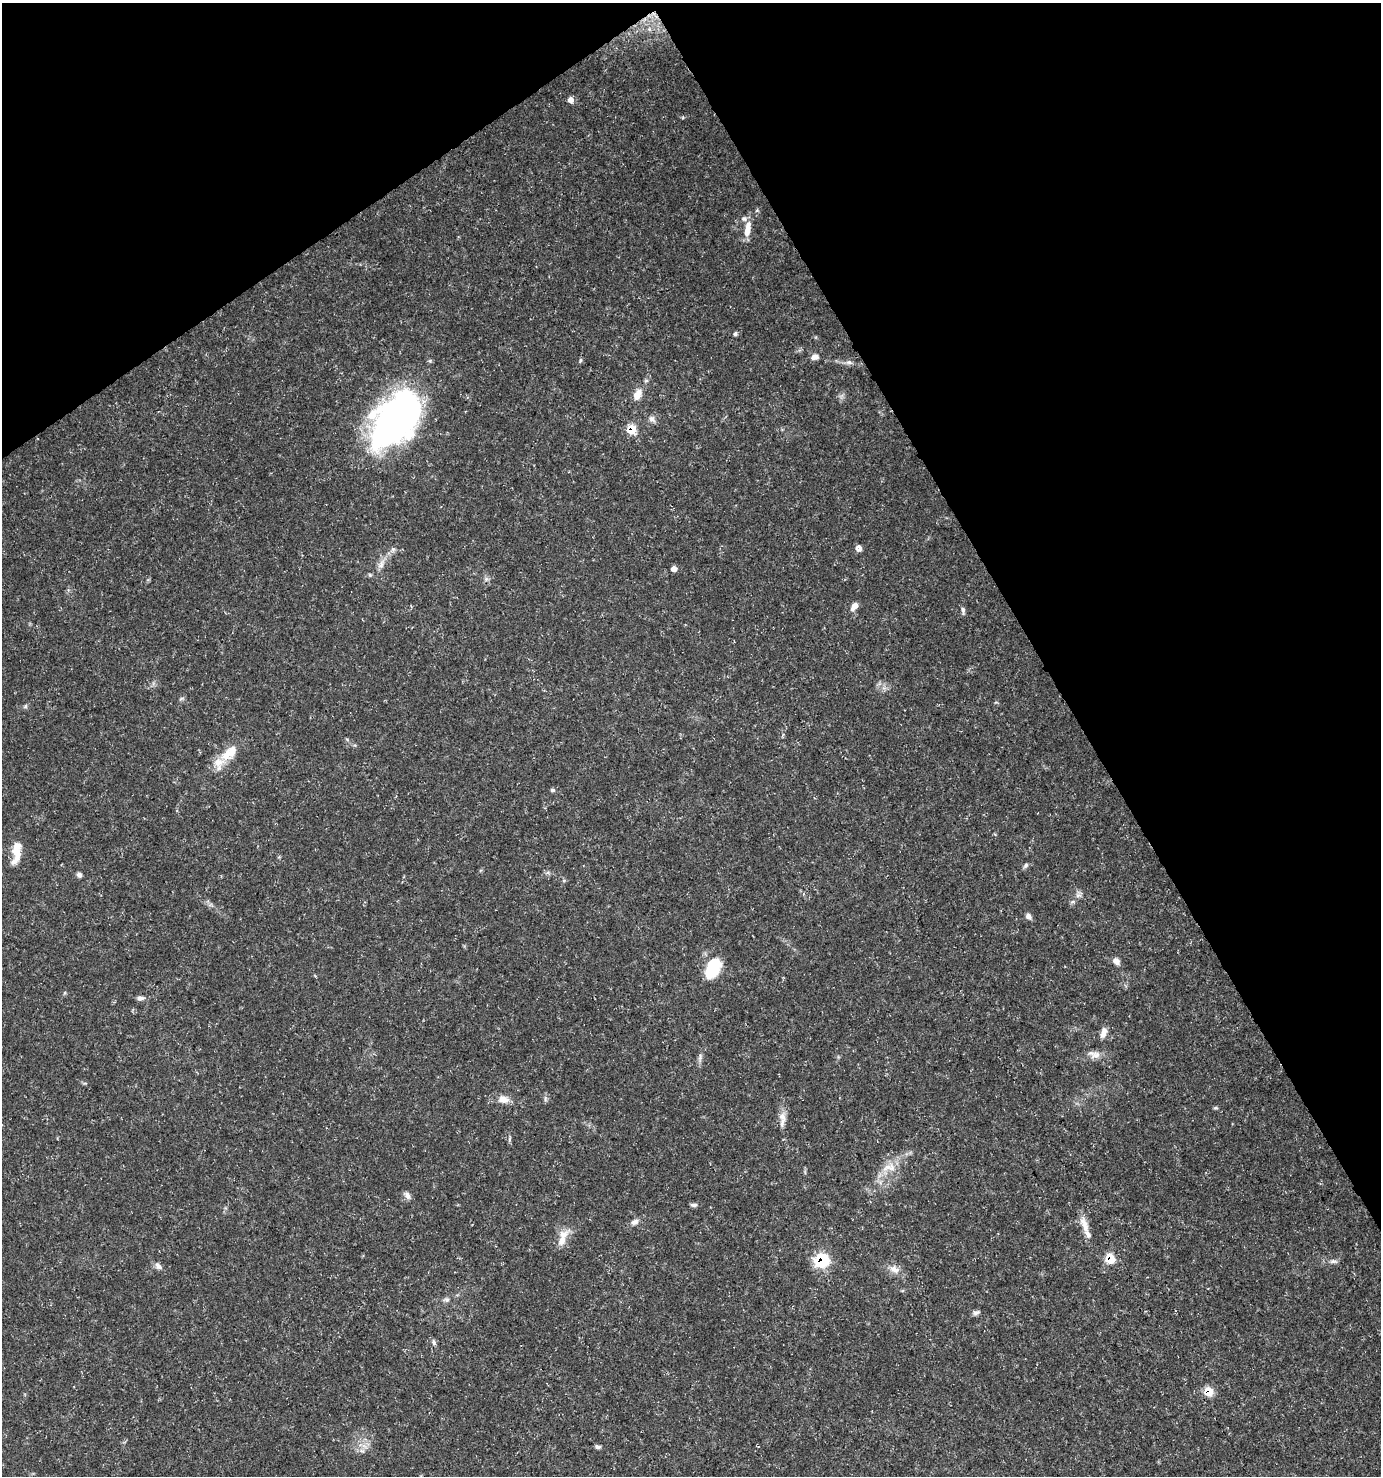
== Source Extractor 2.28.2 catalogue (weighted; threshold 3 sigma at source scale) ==
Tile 3 of 4 x 4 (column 3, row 1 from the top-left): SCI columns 2876-4254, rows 4426-5899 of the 5813 x 5899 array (HDU 1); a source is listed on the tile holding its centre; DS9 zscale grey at full resolution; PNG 1383 x 1478 px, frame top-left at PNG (2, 3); no overlay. Shown black and unused: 30% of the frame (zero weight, under 3 of 5 exposures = <1% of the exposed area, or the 3 px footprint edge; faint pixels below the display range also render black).
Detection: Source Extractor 2.28.2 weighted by HDU 2 'WHT'; one run over the whole footprint, this tile lists its part. Background 0.0272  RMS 0.0025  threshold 0.0114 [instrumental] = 3 sigma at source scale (4.5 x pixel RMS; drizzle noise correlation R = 1.50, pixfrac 1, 0.0396/0.0396 arcsec/px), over >= 5 px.
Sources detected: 61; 1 inside a brighter object's white glare — not listed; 4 inside a brighter listed object's ellipse — not listed separately; the other 56 listed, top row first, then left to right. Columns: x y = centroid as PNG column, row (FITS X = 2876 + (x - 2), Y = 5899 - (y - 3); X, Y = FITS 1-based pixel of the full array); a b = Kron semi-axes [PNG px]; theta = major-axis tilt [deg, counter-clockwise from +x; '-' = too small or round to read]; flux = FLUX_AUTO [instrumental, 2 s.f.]
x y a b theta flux
649 29 6 5 - 0.61
571 100 7 6 - 1.3
757 210 5 5 - 0.38
747 229 21 7 80 3.1
735 334 5 5 - 0.57
815 357 9 6 11 1.4
580 361 5 4 - 0.34
849 362 9 5 5 0.8
637 395 13 8 62 2.5
402 419 62 37 67 87
652 419 10 7 -40 1.1
631 429 7 7 - 7.7
859 548 6 5 - 1.7
393 549 7 5 -44 0.57
381 564 16 6 68 1.8
674 569 7 6 - 1.2
486 579 6 5 - 0.58
854 606 11 6 54 1.8
963 610 10 5 -81 0.68
181 698 8 3 19 0.39
25 706 6 5 - 0.46
232 751 22 14 55 4.7
552 790 5 5 - 0.53
16 852 27 11 83 4.4
1026 865 9 5 46 0.56
79 875 6 6 - 0.74
1078 895 7 7 - 0.82
1028 916 8 6 -48 0.88
1116 961 9 7 -43 1.2
713 968 23 14 62 9.9
140 998 8 6 4 0.9
1103 1033 13 6 72 1.8
1096 1055 16 9 24 1.9
700 1057 12 5 78 0.92
503 1099 13 9 -7 2.4
545 1099 9 4 -82 0.55
1215 1108 7 3 -7 0.37
782 1118 21 8 89 2.4
510 1139 8 4 81 0.44
889 1167 24 11 12 3.7
407 1196 11 7 -57 1.1
694 1205 9 5 0 0.64
635 1222 10 7 26 1.1
1084 1225 24 9 -68 2.8
563 1238 27 10 68 3.6
1110 1258 8 7 - 6.7
822 1260 8 7 - 22
1333 1261 11 5 -4 0.86
158 1266 11 7 -50 1.1
894 1269 15 9 -28 2.1
446 1300 8 7 - 0.72
976 1313 11 5 18 0.73
434 1342 9 5 -75 0.68
1209 1392 6 6 - 7.3
598 1447 7 4 -10 0.66
362 1451 7 6 - 0.75
Overlapping masked pixels (flux is a lower limit): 4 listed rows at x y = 631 429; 1110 1258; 822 1260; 1209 1392